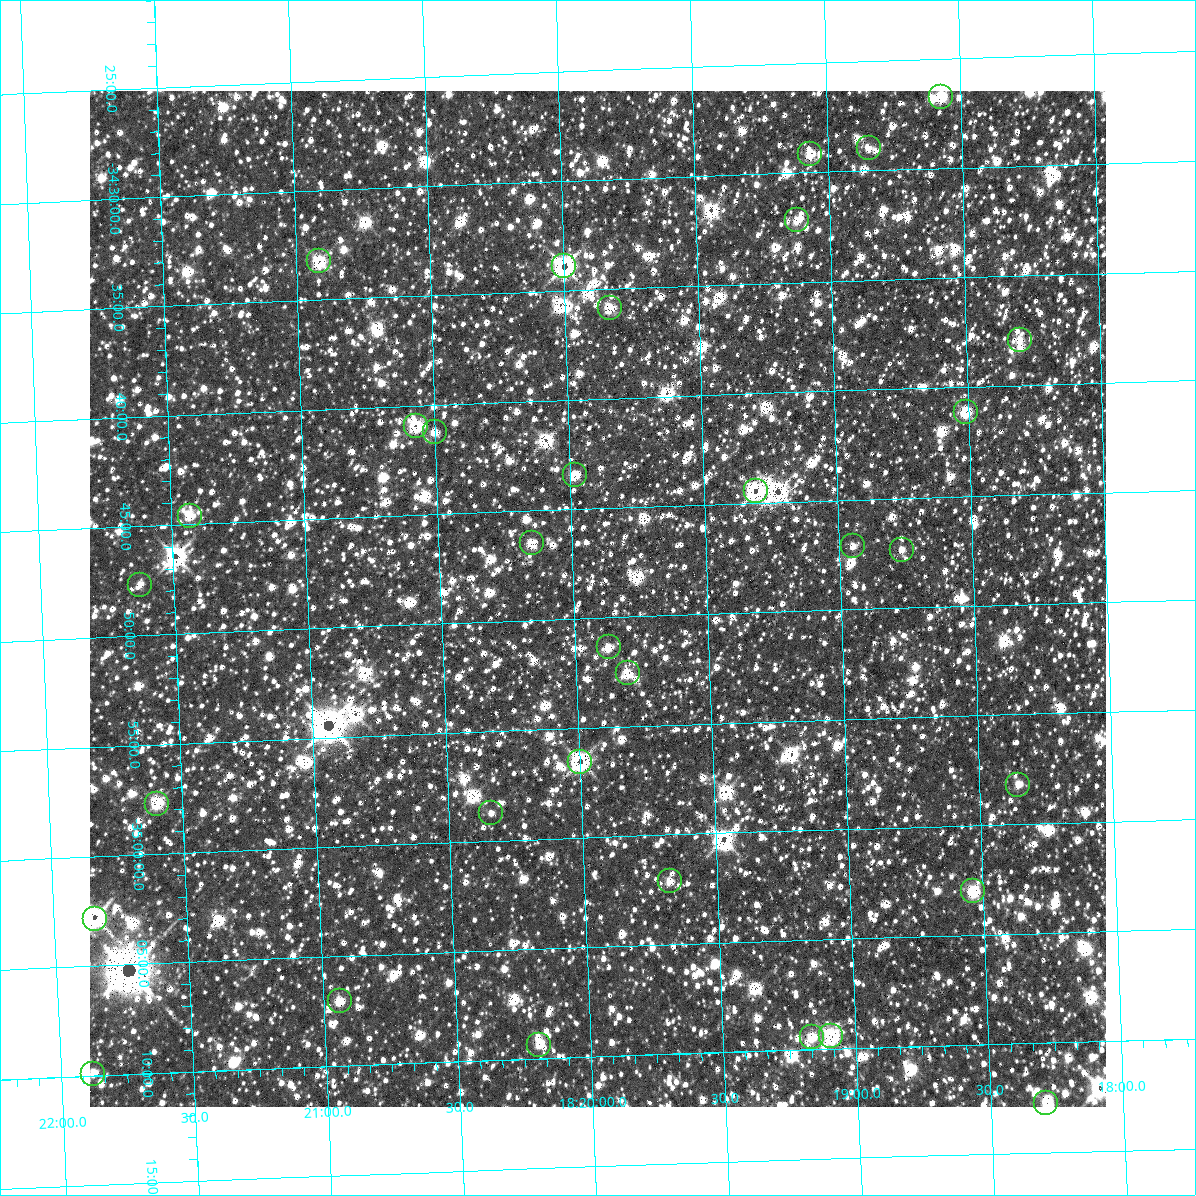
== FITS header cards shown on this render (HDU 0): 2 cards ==
NAXIS1  =                 1016 / length of data axis 1
NAXIS2  =                 1016 / length of data axis 2

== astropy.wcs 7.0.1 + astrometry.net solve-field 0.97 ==
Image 1016 x 1016 px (HDU 0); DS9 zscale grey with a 90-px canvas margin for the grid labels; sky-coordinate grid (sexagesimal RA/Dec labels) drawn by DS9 from the SOLVED WCS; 33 Tycho-2 reference stars matched to detected sources circled (green)
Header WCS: RA---SIN-SIP/DEC--SIN-SIP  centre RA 18:19:55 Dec -34:49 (274.98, -34.82 deg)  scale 2.77 x 2.74 arcsec/px (non-square pixels)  FOV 47.0' x 46.4'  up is -2 deg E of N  parity normal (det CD < 0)
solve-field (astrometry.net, Tycho-2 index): VERIFIED the header's WCS against the Tycho-2 star catalogue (verified at 3 index scales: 6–33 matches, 0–6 conflicts across passes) and refined it, rather than solving blind
Solved WCS: RA---TAN-SIP/DEC--TAN-SIP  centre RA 18:19:55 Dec -34:49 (274.98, -34.82 deg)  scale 2.77 x 2.74 arcsec/px (non-square pixels)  FOV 47.0' x 46.4'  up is -2 deg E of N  parity normal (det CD < 0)
The solver's refit moves the header's centre by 0.73 arcsec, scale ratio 0.9998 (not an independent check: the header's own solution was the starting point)
Tycho-2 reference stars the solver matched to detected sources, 33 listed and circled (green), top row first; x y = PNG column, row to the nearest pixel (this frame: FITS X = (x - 90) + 1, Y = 1016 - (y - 91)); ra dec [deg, ICRS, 3 dp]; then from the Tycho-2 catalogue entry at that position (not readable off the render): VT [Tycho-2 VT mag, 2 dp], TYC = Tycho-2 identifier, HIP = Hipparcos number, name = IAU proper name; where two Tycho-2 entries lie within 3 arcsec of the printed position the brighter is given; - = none
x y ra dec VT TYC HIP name
941 97 274.643 -34.445 8.57 7401-90-1 89717 -
869 148 274.712 -34.483 10.31 7401-1616-1 - -
810 154 274.766 -34.486 10.94 7401-3018-1 - -
797 220 274.781 -34.536 10.81 7401-948-1 - -
319 261 275.228 -34.554 10.12 7401-2149-1 - -
564 266 274.999 -34.565 10.15 7401-1768-1 - -
610 308 274.958 -34.598 9.85 7401-1904-1 - -
1020 340 274.575 -34.632 10.06 7401-66-1 - -
966 412 274.627 -34.686 6.90 7401-16-1 89708 -
416 426 275.143 -34.682 10.42 7401-1954-1 - -
435 432 275.125 -34.687 10.66 7401-2243-1 - -
575 475 274.995 -34.724 10.35 7401-2754-1 - -
756 491 274.826 -34.741 7.86 7401-2533-1 - -
190 516 275.358 -34.744 9.28 7401-3073-1 89970 -
532 543 275.038 -34.775 7.89 7401-2205-1 89852 -
853 546 274.737 -34.785 10.03 7401-2066-1 - -
902 550 274.691 -34.789 10.69 7401-93-1 - -
140 585 275.407 -34.795 11.30 7401-1930-1 - -
609 647 274.969 -34.856 10.22 7401-2375-1 - -
628 673 274.952 -34.876 10.35 7401-2863-1 - -
580 762 274.999 -34.942 10.82 7401-2689-1 - -
1018 785 274.589 -34.970 8.73 7401-104-1 - -
157 804 275.399 -34.962 11.12 7401-3152-1 - -
491 813 275.085 -34.979 9.27 7401-3200-1 - -
670 881 274.919 -35.035 10.81 7401-3157-1 - -
973 891 274.635 -35.050 8.85 7401-9-1 89710 -
95 919 275.462 -35.047 8.23 7401-3259-1 90006 -
340 1001 275.234 -35.118 11.13 7401-189-1 - -
831 1036 274.773 -35.157 8.66 7401-1085-1 89766 -
812 1037 274.791 -35.157 11.20 7401-373-1 - -
539 1045 275.048 -35.156 10.90 7401-219-1 - -
93 1074 275.469 -35.165 10.87 7401-799-1 - -
1046 1103 274.573 -35.212 10.84 7401-2-1 - -